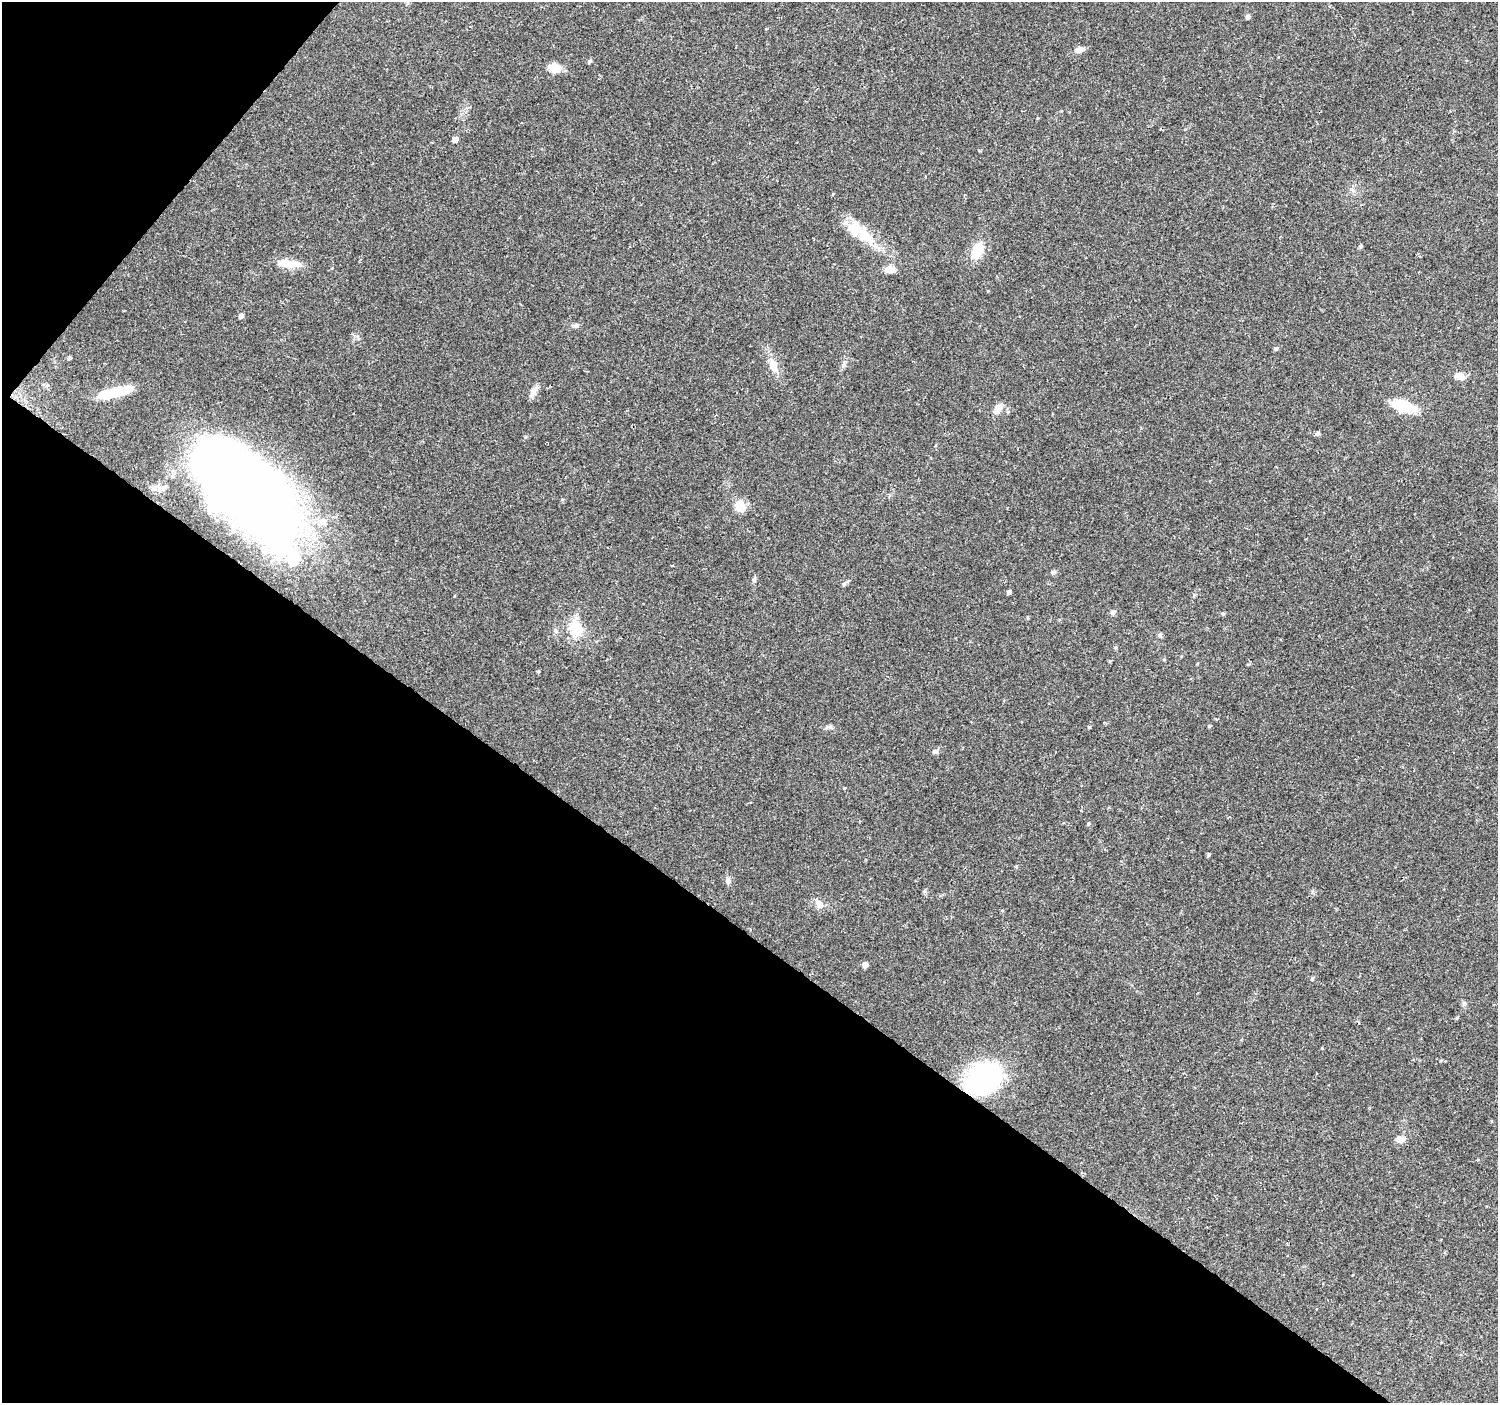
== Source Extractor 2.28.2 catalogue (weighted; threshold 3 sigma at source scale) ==
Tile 9 of 4 x 4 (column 1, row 3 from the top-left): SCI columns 8-1503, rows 1644-3044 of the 5991 x 6023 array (HDU 1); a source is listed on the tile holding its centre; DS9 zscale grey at full resolution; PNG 1500 x 1405 px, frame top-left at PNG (2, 2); no overlay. Shown black and unused: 37% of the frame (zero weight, under 2 of 3 exposures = <1% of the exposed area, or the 3 px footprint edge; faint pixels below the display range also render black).
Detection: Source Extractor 2.28.2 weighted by HDU 2 'WHT'; one run over the whole footprint, this tile lists its part. Background 0.103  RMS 0.008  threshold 0.036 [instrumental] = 3 sigma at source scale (4.5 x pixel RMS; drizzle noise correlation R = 1.50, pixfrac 1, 0.0396/0.0396 arcsec/px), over >= 5 px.
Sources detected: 49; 5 inside a brighter object's white glare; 1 cosmic-ray / hot-pixel residue — not listed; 2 inside a brighter listed object's ellipse — not listed separately; the other 41 listed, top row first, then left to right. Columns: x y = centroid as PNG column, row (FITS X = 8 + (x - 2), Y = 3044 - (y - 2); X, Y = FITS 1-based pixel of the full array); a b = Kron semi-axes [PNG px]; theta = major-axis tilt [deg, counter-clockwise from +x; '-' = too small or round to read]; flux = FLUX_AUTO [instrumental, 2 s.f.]
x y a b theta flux
1247 17 5 5 - 1.8
1079 50 11 7 11 3.6
590 61 5 4 - 1.3
555 68 15 10 -6 8
455 139 5 5 - 3.7
865 235 35 13 -45 21
977 251 13 9 68 21
290 264 27 8 5 9.9
889 270 12 9 -26 4.4
241 316 6 5 - 2
575 326 9 5 -2 1.9
1276 349 5 5 - 1.3
773 365 16 8 -70 8.3
1460 377 12 8 -21 4.5
114 392 32 9 13 24
533 392 15 6 63 4.1
1404 406 30 13 -17 20
998 409 12 7 57 6.5
1317 433 6 5 - 1.3
252 493 119 42 -53 970
740 506 14 12 -63 9
323 521 11 8 -61 4.6
1053 572 6 5 - 1.5
754 580 6 5 - 1.3
1009 592 4 4 - 2.2
1113 612 6 5 - 2.3
1223 614 5 4 - 1.1
576 628 21 18 -57 17
1159 635 6 5 - 1.5
1209 726 5 3 - 0.73
1089 727 4 4 - 0.8
935 752 8 5 7 1.6
1088 824 4 3 - 0.73
1208 855 5 4 - 1.1
728 880 8 6 -79 2.6
819 904 13 7 -60 4
865 965 5 5 - 4.1
1312 979 5 4 - 1.2
1464 1003 6 5 - 1.4
983 1079 37 26 30 110
1400 1139 10 9 - 4.2
Overlapping masked pixels (flux is a lower limit): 2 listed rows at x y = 252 493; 983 1079
Unlisted compact peaks at least as high as the median listed source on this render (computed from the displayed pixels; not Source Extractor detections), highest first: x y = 830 727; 844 584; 1361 246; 538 671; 69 358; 1322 1048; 844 788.